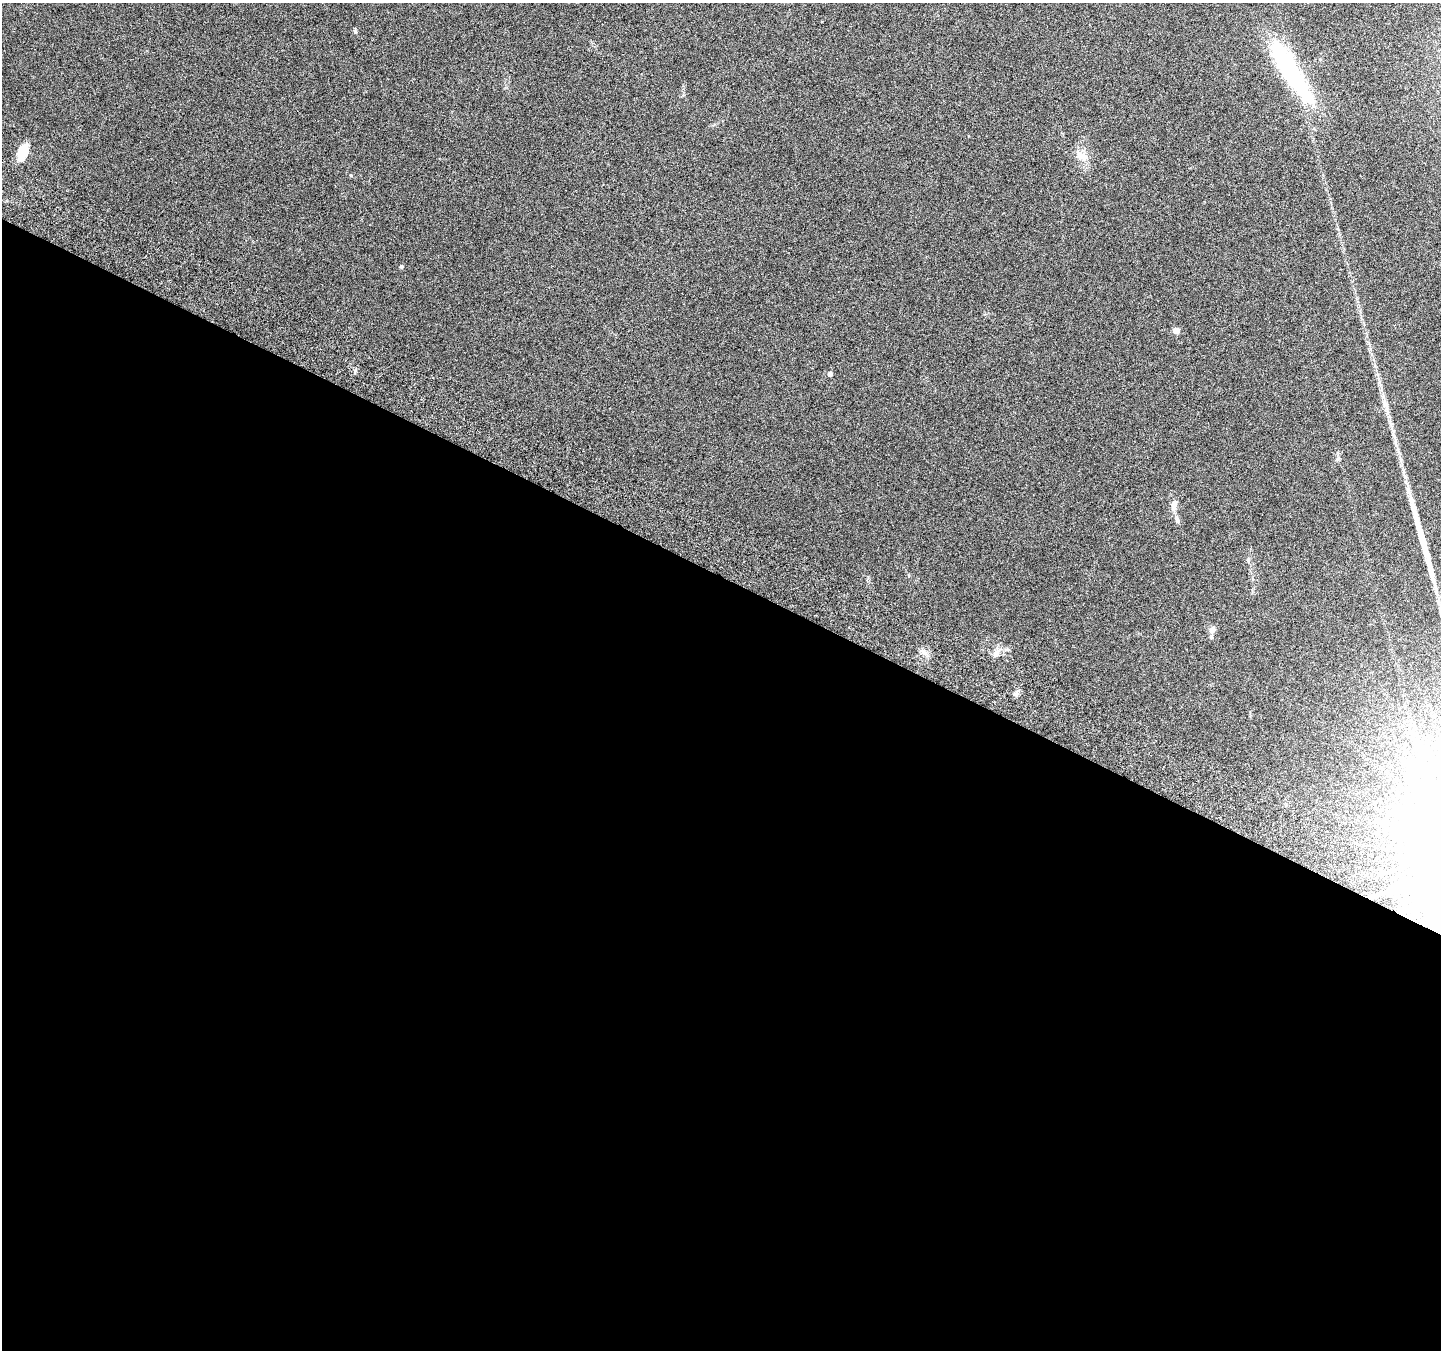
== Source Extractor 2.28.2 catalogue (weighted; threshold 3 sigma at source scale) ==
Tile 14 of 4 x 4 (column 2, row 4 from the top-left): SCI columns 1471-2909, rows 254-1601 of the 5825 x 5965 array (HDU 1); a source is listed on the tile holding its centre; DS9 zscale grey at full resolution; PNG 1443 x 1352 px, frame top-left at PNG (2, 3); no overlay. Shown black and unused: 57% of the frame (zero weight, under 3 of 6 exposures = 3% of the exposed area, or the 3 px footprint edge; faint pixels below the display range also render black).
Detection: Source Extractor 2.28.2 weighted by HDU 2 'WHT'; one run over the whole footprint, this tile lists its part. Background 0.0353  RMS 0.0041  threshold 0.0166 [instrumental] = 3 sigma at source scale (4.09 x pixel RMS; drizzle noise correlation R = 1.36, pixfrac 0.8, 0.0396/0.0396 arcsec/px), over >= 5 px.
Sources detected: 15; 1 long thin detection or spike segment (spike, bleed or trail) — not listed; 1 inside a brighter listed object's ellipse — not listed separately; the other 13 listed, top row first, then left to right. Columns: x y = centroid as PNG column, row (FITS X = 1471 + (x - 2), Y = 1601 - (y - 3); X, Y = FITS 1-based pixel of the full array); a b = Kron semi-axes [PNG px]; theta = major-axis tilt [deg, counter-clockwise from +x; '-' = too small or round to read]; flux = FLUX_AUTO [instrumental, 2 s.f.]
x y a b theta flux
355 32 6 4 -46 0.55
1290 70 74 16 -58 54
23 152 20 10 71 6
1081 156 15 10 -21 3.8
401 267 5 5 - 0.53
1176 331 5 4 - 4.2
830 374 4 4 - 1.5
1174 505 15 7 79 2.5
1177 520 9 5 -62 1
1212 630 9 7 54 1.7
923 652 10 6 -51 1.8
996 654 10 8 77 2.2
1015 694 8 6 3 1.2
Unlisted compact peaks at least as high as the median listed source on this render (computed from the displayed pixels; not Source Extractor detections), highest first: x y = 355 371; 351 175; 1248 560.